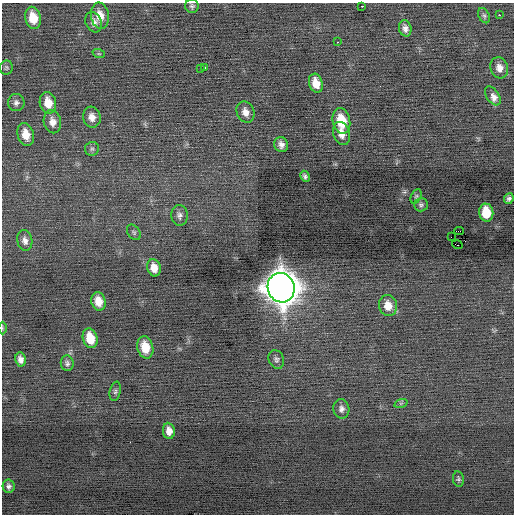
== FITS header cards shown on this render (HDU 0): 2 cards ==
NAXIS1  =                  512 / Axis length
NAXIS2  =                  512 / Axis length

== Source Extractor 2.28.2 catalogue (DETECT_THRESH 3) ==
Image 512 x 512 px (HDU 0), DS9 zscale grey, 1 PNG px = 1 image px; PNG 516 x 516 px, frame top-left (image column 1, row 512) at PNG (2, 3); each listed source drawn as its Kron ellipse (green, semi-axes under 4 px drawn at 4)
Background -0.0667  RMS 0.75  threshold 2.25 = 3 sigma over >= 5 px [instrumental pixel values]
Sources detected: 53; all 53 listed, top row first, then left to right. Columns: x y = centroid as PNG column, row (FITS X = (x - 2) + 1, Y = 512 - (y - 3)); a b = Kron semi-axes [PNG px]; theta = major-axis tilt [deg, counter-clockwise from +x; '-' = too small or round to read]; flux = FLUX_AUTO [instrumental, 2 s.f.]
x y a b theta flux
192 6 7 6 - 120
362 6 3 2 - 65
499 15 2 2 - 510
100 16 13 9 -82 620
484 16 8 5 -62 110
33 18 11 8 -78 930
94 22 10 8 -68 270
405 28 8 6 -76 230
337 42 2 2 - 340
99 54 6 4 -18 69
6 68 7 6 - 99
205 68 3 3 - 150
499 68 11 8 -72 370
201 69 3 3 - 330
316 83 10 6 -73 640
493 96 10 6 -56 470
16 103 8 8 - 190
48 103 11 8 -77 720
245 112 11 8 -68 350
92 117 10 9 - 380
341 121 13 8 -78 1400
52 122 12 8 -78 380
341 133 12 8 -73 460
26 135 12 8 -75 660
281 145 8 6 -65 240
92 149 7 7 - 110
305 176 6 4 -62 120
416 196 8 5 63 83
509 199 5 4 - 120
421 205 7 6 - 110
486 213 9 7 -82 1200
179 215 10 8 -87 200
459 231 4 2 - 5500
134 232 8 6 -56 100
451 237 2 2 - 1700
25 241 10 7 -79 270
457 245 5 2 - 400
154 268 9 6 -76 500
281 288 15 13 -71 100000
98 301 9 7 -75 650
388 306 10 9 - 630
2 328 6 4 -89 70
90 338 10 7 -73 990
145 347 11 8 -75 960
20 359 7 5 -82 260
276 359 9 7 -66 160
67 363 8 6 -83 150
115 391 10 5 78 120
401 403 7 4 18 83
341 409 10 8 -79 220
169 431 8 6 -83 370
458 479 8 5 -81 100
9 486 6 6 - 160
At the frame edge (FLAGS 8, measured only in part): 1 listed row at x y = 2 328